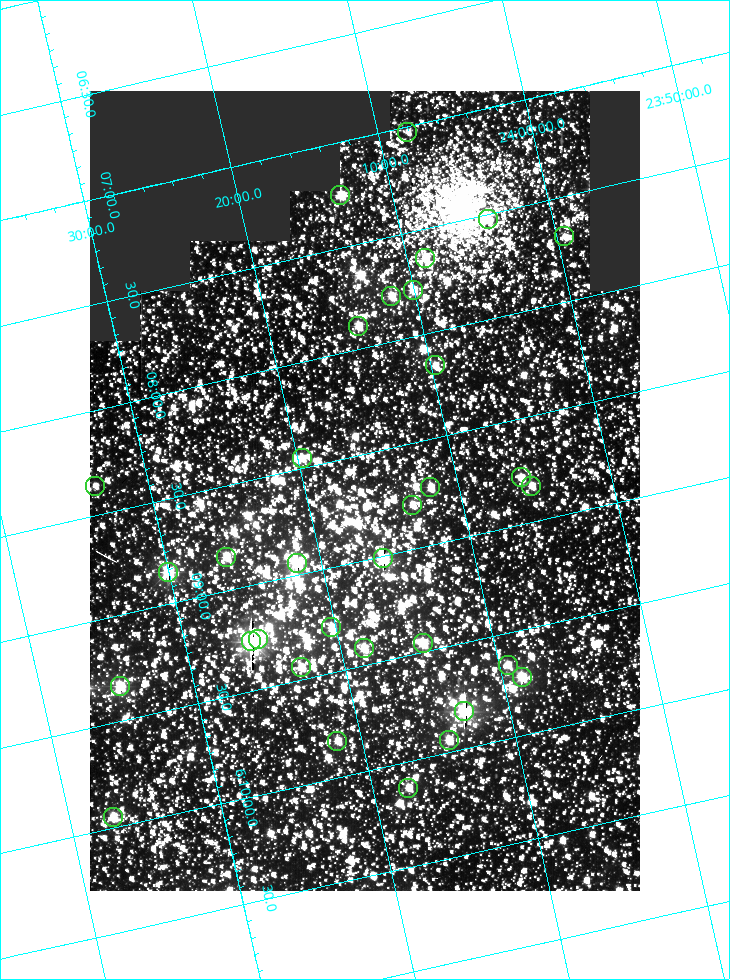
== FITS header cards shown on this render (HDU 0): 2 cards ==
NAXIS1  =                  550
NAXIS2  =                  800

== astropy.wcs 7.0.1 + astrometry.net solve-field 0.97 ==
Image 550 x 800 px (HDU 0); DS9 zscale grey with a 90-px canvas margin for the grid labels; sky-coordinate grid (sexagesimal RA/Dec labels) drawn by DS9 from the SOLVED WCS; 33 Tycho-2 reference stars matched to detected sources circled (green)
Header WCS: RA---TAN/DEC--TAN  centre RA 06:08:40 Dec +24:16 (92.17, +24.27 deg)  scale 3.97 arcsec/px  FOV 36.4' x 53.0'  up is -103 deg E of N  parity normal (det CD < 0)
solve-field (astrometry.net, Tycho-2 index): VERIFIED the header's WCS against the Tycho-2 star catalogue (verified at 3 index scales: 18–32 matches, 0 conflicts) and refined it, rather than solving blind
Solved WCS: RA---TAN-SIP/DEC--TAN-SIP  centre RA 06:08:40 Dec +24:16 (92.17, +24.27 deg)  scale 3.98 arcsec/px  FOV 36.5' x 53.0'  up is -103 deg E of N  parity normal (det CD < 0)
The solver's refit moves the header's centre by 0.097 arcsec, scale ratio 1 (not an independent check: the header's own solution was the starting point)
Tycho-2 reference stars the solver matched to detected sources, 33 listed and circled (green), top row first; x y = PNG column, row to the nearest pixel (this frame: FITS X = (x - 90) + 1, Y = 800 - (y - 91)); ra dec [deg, ICRS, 3 dp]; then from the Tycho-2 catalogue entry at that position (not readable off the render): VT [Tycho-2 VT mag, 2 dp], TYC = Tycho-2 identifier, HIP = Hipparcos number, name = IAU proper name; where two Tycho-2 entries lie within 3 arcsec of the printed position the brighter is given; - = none
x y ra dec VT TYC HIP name
407 132 91.756 +24.135 11.55 1864-383-1 - -
340 195 91.813 +24.222 9.50 1864-951-1 - -
488 219 91.882 +24.069 10.67 1864-1197-1 - -
564 236 91.922 +23.991 11.04 1864-773-1 - -
425 258 91.910 +24.147 9.81 1864-677-1 - -
413 290 91.945 +24.168 9.83 1864-545-1 - -
391 296 91.946 +24.193 9.49 1864-879-1 - -
358 326 91.972 +24.235 9.87 1864-607-1 - -
435 365 92.040 +24.163 9.97 1864-387-1 - -
302 458 92.113 +24.329 10.09 1877-692-1 - -
521 477 92.195 +24.097 9.91 1877-1306-1 - -
95 486 92.090 +24.558 11.22 1868-1493-1 - -
531 486 92.208 +24.088 10.02 1877-898-1 - -
430 487 92.182 +24.197 9.90 1877-42-1 - -
412 505 92.198 +24.221 10.14 1877-234-1 - -
226 557 92.210 +24.434 9.33 1881-345-1 - -
383 558 92.254 +24.266 8.73 1877-224-1 - -
297 563 92.236 +24.360 8.19 1877-300-1 29148 -
168 572 92.212 +24.501 8.67 1881-93-1 - -
331 627 92.321 +24.338 9.42 1877-884-1 - -
258 639 92.315 +24.419 9.14 1881-15-1 - -
251 641 92.316 +24.428 7.55 1881-1595-1 - -
423 643 92.364 +24.244 8.80 1877-1589-1 - -
364 648 92.355 +24.308 9.21 1877-702-1 - -
508 665 92.412 +24.157 10.23 1877-766-1 - -
301 667 92.360 +24.380 9.69 1881-496-1 - -
522 677 92.431 +24.145 8.75 1877-16-1 - -
120 686 92.334 +24.580 8.60 1881-81-1 - -
464 711 92.456 +24.215 7.57 1877-1484-1 - -
449 740 92.485 +24.239 9.49 1877-1276-1 - -
337 741 92.457 +24.359 9.75 1877-1432-1 - -
408 788 92.531 +24.294 10.40 1877-334-1 - -
113 817 92.487 +24.619 9.38 1881-1542-1 - -